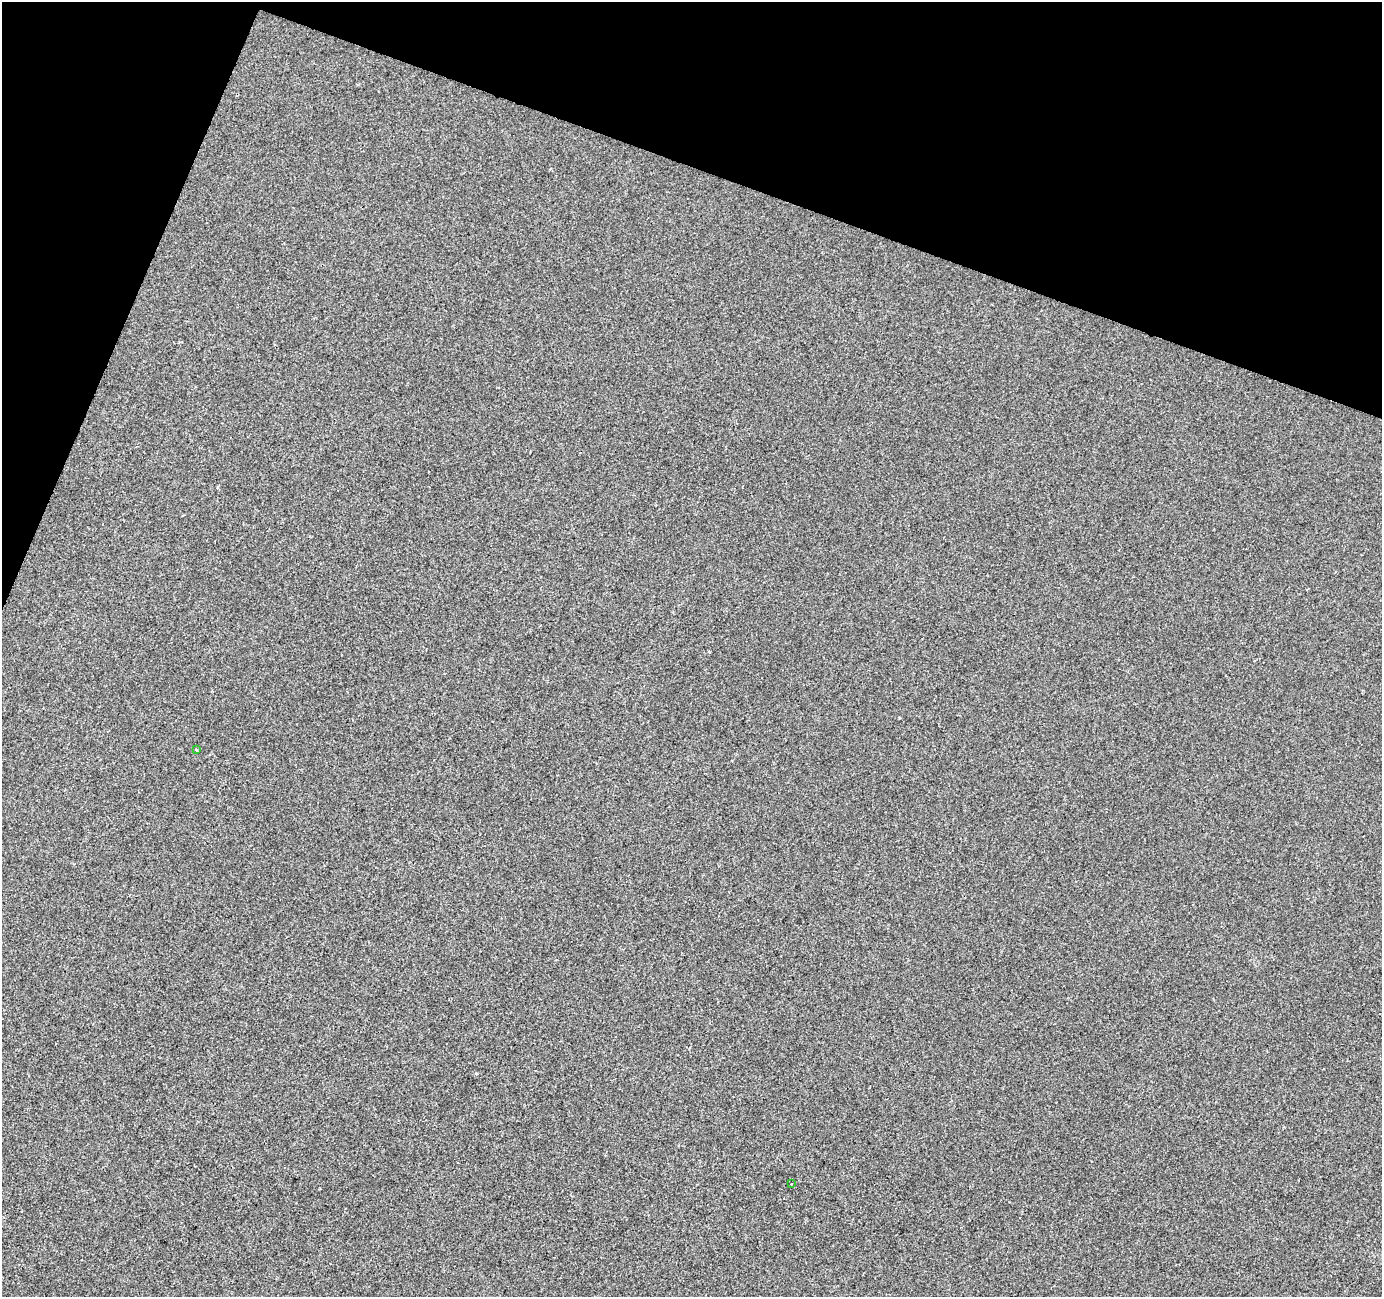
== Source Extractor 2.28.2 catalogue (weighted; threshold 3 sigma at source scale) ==
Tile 2 of 4 x 4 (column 2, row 1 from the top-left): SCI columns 1387-2766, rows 4159-5453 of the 5527 x 5664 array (HDU 1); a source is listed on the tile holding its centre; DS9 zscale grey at full resolution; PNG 1384 x 1299 px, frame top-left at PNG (2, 2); each listed source drawn as its Kron ellipse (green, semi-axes under 4 px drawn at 4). Shown black and unused: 18% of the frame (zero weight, under 2 of 3 exposures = <1% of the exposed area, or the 3 px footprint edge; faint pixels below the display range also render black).
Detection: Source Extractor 2.28.2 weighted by HDU 2 'WHT'; one run over the whole footprint, this tile lists its part. Background -3.70e-04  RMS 0.0045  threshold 0.0202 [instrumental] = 3 sigma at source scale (4.5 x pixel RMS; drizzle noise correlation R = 1.50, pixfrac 1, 0.0396/0.0396 arcsec/px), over >= 5 px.
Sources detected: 3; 1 cosmic-ray / hot-pixel residue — neither listed nor drawn; the other 2 listed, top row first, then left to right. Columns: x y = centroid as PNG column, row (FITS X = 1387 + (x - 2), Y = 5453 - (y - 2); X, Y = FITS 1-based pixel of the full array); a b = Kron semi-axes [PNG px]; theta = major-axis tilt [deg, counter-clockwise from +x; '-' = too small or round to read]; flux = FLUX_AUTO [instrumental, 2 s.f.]
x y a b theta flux
197 750 3 2 - 0.79
791 1184 3 3 - 1.2